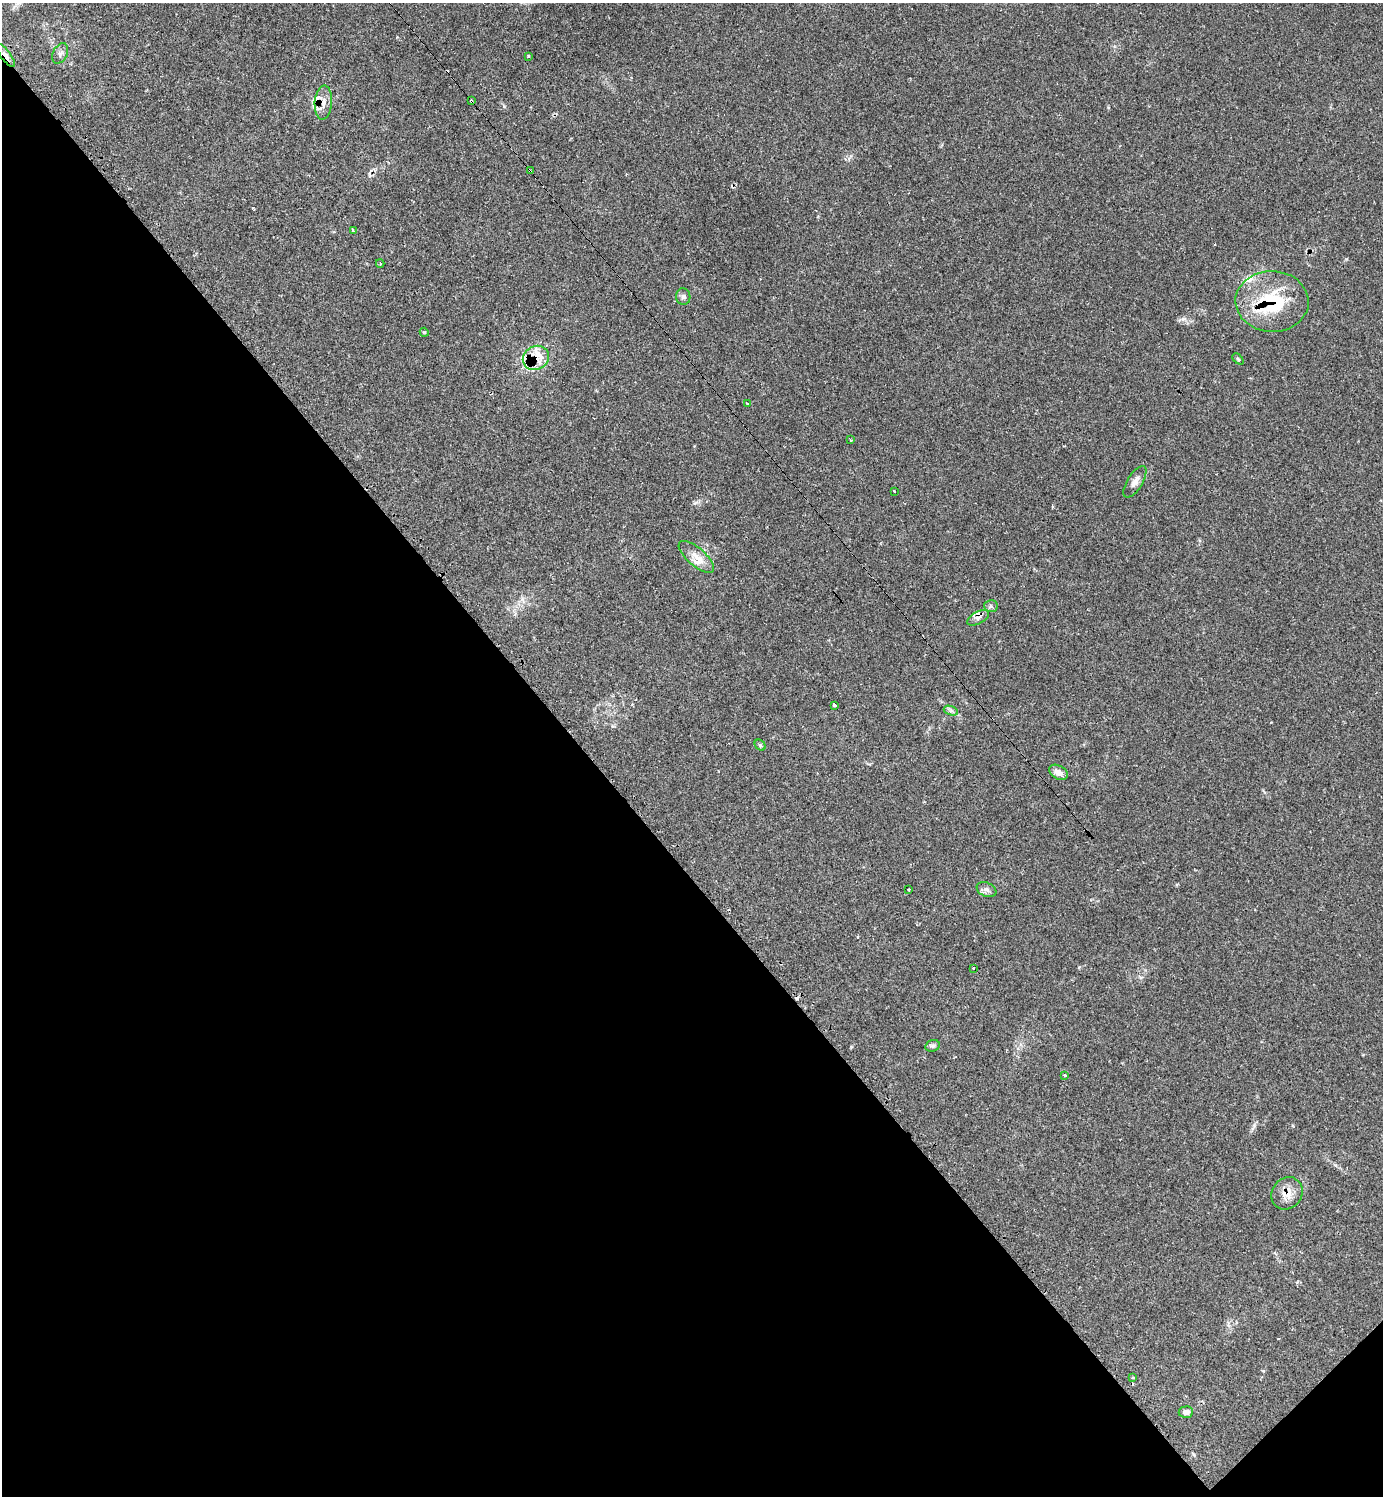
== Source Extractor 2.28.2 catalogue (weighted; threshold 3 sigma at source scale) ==
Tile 14 of 4 x 4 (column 2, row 4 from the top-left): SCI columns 1676-3056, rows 1-1494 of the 5985 x 5985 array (HDU 1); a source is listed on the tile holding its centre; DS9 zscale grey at full resolution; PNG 1385 x 1498 px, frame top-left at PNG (2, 3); each listed source drawn as its Kron ellipse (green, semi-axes under 4 px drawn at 4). Shown black and unused: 43% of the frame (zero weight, under 2 of 3 exposures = <1% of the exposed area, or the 3 px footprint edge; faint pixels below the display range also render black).
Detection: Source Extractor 2.28.2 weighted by HDU 2 'WHT'; one run over the whole footprint, this tile lists its part. Background 0.0626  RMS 0.0057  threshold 0.0257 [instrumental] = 3 sigma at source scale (4.5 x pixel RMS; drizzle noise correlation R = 1.50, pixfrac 1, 0.05/0.05 arcsec/px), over >= 5 px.
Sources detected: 42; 5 cosmic-ray / hot-pixel residue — neither listed nor drawn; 5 inside a brighter listed object's ellipse — not listed separately; the other 32 listed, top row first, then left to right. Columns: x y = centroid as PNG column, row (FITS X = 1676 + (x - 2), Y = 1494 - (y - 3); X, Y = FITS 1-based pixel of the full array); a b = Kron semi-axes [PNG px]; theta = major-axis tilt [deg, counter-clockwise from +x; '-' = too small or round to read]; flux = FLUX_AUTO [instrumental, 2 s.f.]
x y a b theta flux
60 53 11 7 64 2.2
6 55 14 5 -53 3.4
528 56 3 3 - 2.1
471 101 4 3 - 5.2
323 102 17 8 86 4.8
530 171 4 3 - 0.79
353 231 3 3 - 3
380 263 4 4 - 0.65
683 297 8 7 - 1.8
1272 301 36 30 -2 39
424 332 5 3 - 0.54
536 358 13 12 - 7.8
1238 359 6 4 -45 0.81
748 404 3 3 - 1.2
851 440 3 3 - 0.92
1135 482 18 7 58 3.7
894 491 3 3 - 0.95
696 557 22 9 -41 6.7
991 606 7 6 - 1.5
978 618 12 6 30 2.4
834 705 3 3 - 2.8
951 711 7 4 -19 1.2
760 745 6 4 -46 0.85
1058 772 10 6 -30 3.7
909 889 3 2 - 0.59
986 889 10 7 -22 2.3
974 968 3 3 - 3.8
933 1046 7 5 20 1.1
1065 1075 3 3 - 1.1
1287 1193 17 15 53 7.1
1133 1377 4 3 - 0.6
1186 1412 7 6 - 2.4
Overlapping masked pixels (flux is a lower limit): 8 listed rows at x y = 6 55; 471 101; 323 102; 530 171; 1272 301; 536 358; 978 618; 1287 1193
Unlisted compact peaks at least as high as the median listed source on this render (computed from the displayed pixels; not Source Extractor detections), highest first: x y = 1183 319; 1346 259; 504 106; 1254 1125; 695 503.